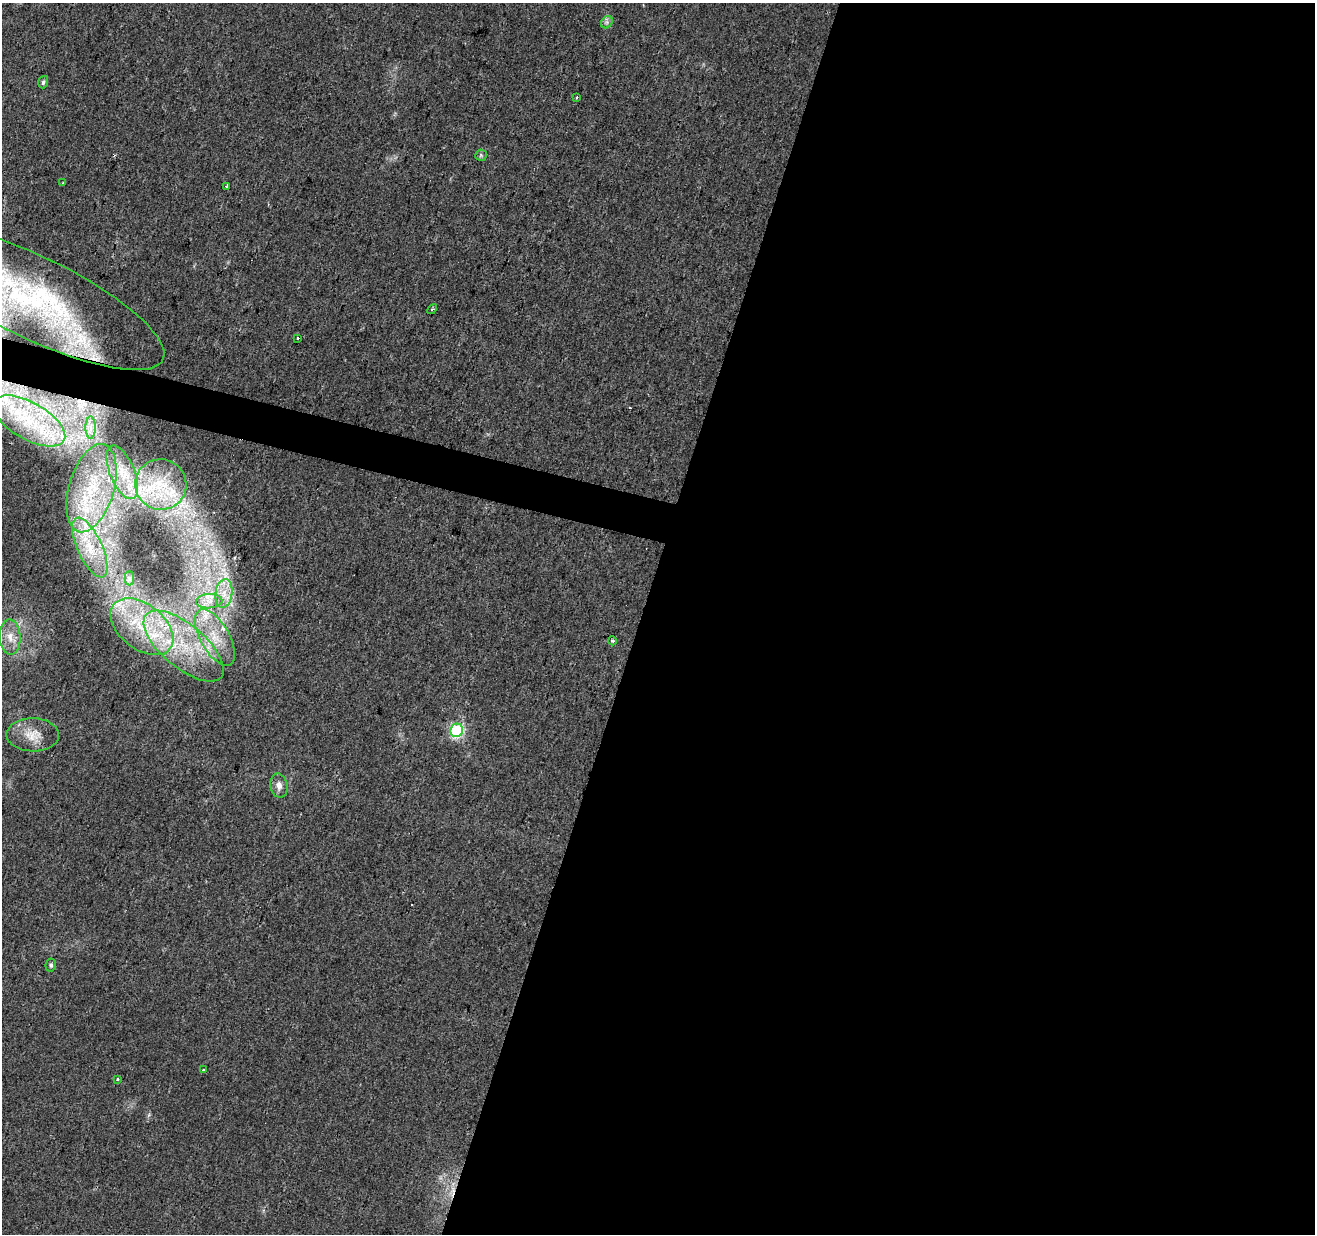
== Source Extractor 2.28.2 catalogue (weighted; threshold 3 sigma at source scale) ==
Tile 12 of 4 x 4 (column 4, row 3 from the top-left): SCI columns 3941-5253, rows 1512-2743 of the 5253 x 5423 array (HDU 1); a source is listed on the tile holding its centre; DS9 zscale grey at full resolution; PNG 1317 x 1236 px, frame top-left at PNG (2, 3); each listed source drawn as its Kron ellipse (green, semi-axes under 4 px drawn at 4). Shown black and unused: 53% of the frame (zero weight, under 2 of 3 exposures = <1% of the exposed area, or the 3 px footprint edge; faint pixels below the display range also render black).
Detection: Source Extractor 2.28.2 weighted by HDU 2 'WHT'; one run over the whole footprint, this tile lists its part. Background 0.0431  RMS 0.0057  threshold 0.0255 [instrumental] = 3 sigma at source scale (4.5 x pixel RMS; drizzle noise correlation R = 1.50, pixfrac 1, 0.0396/0.0396 arcsec/px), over >= 5 px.
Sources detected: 40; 4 cosmic-ray / hot-pixel residue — neither listed nor drawn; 7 inside a brighter listed object's ellipse — not listed separately; the other 29 listed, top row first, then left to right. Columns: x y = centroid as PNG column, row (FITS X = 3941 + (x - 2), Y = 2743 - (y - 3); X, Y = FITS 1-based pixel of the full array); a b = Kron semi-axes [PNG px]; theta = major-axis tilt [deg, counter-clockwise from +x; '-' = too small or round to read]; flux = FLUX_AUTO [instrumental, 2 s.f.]
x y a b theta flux
607 22 7 5 46 1.5
43 82 6 4 72 1.3
577 98 3 3 - 0.76
481 155 6 5 - 1
63 183 2 2 - 0.54
227 186 4 3 - 1.7
33 297 144 41 -26 140
432 309 6 3 44 0.74
298 338 3 2 - 3.6
29 421 40 18 -30 33
91 428 11 5 -90 3.2
122 472 28 12 -67 14
161 484 26 25 - 29
91 488 45 22 74 44
90 547 32 12 -65 18
129 578 7 4 89 1.2
224 593 14 8 82 6.4
209 601 13 7 4 4.3
142 627 36 22 -39 38
10 637 18 10 -88 7.2
215 637 31 14 -60 20
612 641 4 4 - 0.73
184 646 49 21 -40 51
457 730 7 6 - 83
33 735 26 16 -1 11
279 786 12 8 -79 3.4
51 965 6 5 - 1.1
203 1070 3 3 - 1.1
118 1079 3 3 - 2.4
Overlapping masked pixels (flux is a lower limit): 1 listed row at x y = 33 297
Isophote crosses this tile's border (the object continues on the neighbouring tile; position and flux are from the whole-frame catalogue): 1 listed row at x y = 33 297
Unlisted compact peaks at least as high as the median listed source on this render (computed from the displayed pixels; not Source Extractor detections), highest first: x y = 226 575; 149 1115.